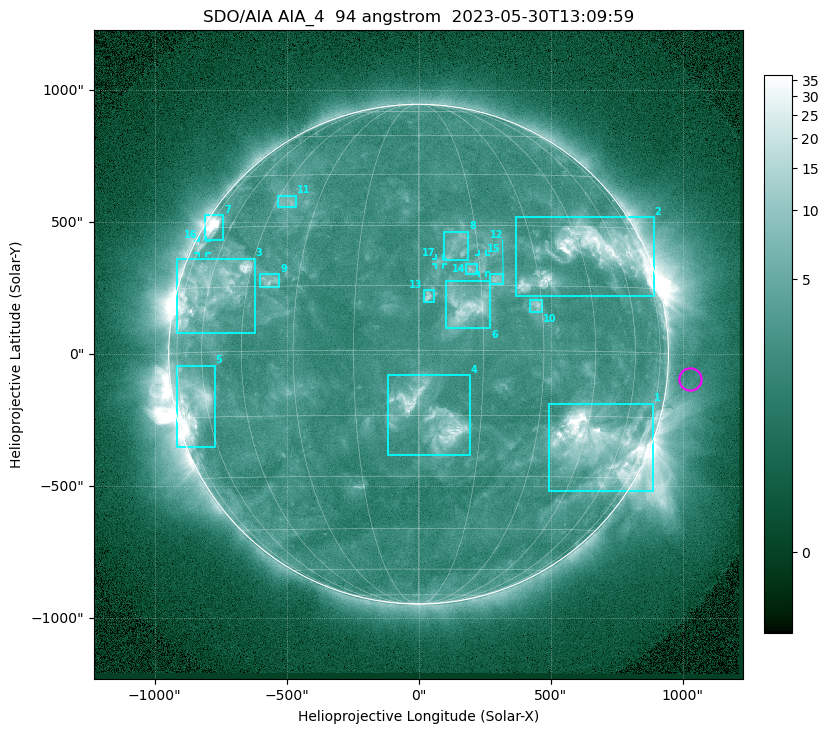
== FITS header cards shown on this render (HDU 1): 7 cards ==
TELESCOP= 'SDO/AIA '           / For AIA: SDO/AIA
INSTRUME= 'AIA_4   '           / For AIA: AIA_ATA1, AIA_ATA2, AIA_ATA3 or AIA_AT
WAVELNTH=                   94 / [angstrom] Wavelength
WAVEUNIT= 'angstrom'           / Wavelength unit: angstrom
DATE-OBS= '2023-05-30T13:09:59.122' / [ISO] Date when observation started; ISO 8
CTYPE1  = 'HPLN-TAN'           / CTYPE1: HPLN
CTYPE2  = 'HPLT-TAN'           / CTYPE2: HPLT

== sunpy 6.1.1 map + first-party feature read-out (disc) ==
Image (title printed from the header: SDO/AIA AIA_4  94 angstrom  2023-05-30T13:09:59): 1024 x 1024 px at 2.4 arcsec/px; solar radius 947 arcsec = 394 px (full disc in frame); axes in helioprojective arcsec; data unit not stated in the header (colour bar unlabelled)
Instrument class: DISC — disc imager (sunpy class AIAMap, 94 A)
Bright regions (active regions / flare kernels): reference = the median radial profile (limb darkening/brightening removed); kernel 9 px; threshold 5 sigma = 3.76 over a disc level ~2.55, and >= 1.15x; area >= 12 px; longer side >= 9 px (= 22 arcsec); searched inside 0.97 R_sun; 17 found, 17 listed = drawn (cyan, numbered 1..; 3 of them under ~33 arcsec drawn as corner ticks so the feature stays visible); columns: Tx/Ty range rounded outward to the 5 arcsec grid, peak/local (2 s.f.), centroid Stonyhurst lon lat
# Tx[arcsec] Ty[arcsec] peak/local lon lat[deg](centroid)
1 495..890 -520..-185 25 +51 -22
2 370..890 220..520 16 +48 +23
3 -915..-620 80..365 7.4 -58 +15
4 -115..195 -385..-80 7.6 +3 -15
5 -920..-770 -350..-40 12 -66 -11
6 105..270 95..280 6.5 +11 +10
7 -810..-740 430..525 15 -70 +30
8 95..190 355..465 3.4 +10 +25
9 -600..-525 255..305 4.1 -38 +16
10 420..470 155..210 4.6 +28 +10
11 -535..-460 555..600 3.4 -41 +37
12 270..325 265..305 4.4 +19 +17
13 20..60 200..245 4.7 +2 +12
14 180..220 305..345 3.7 +13 +19
15 230..255 310..380 3.3 +16 +20
16 -835..-805 385..430 3.5 -72 +25
17 65..90 340..365 3 +5 +21
Off-limb structures (1.02-1.3 R_sun): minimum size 162 px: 2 found; the strongest spans PA ~225..305 deg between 1.02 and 1.3 R_sun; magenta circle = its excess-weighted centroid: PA ~265 deg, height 1.09 R_sun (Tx ~1030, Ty ~-90 arcsec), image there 1.5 x the reference